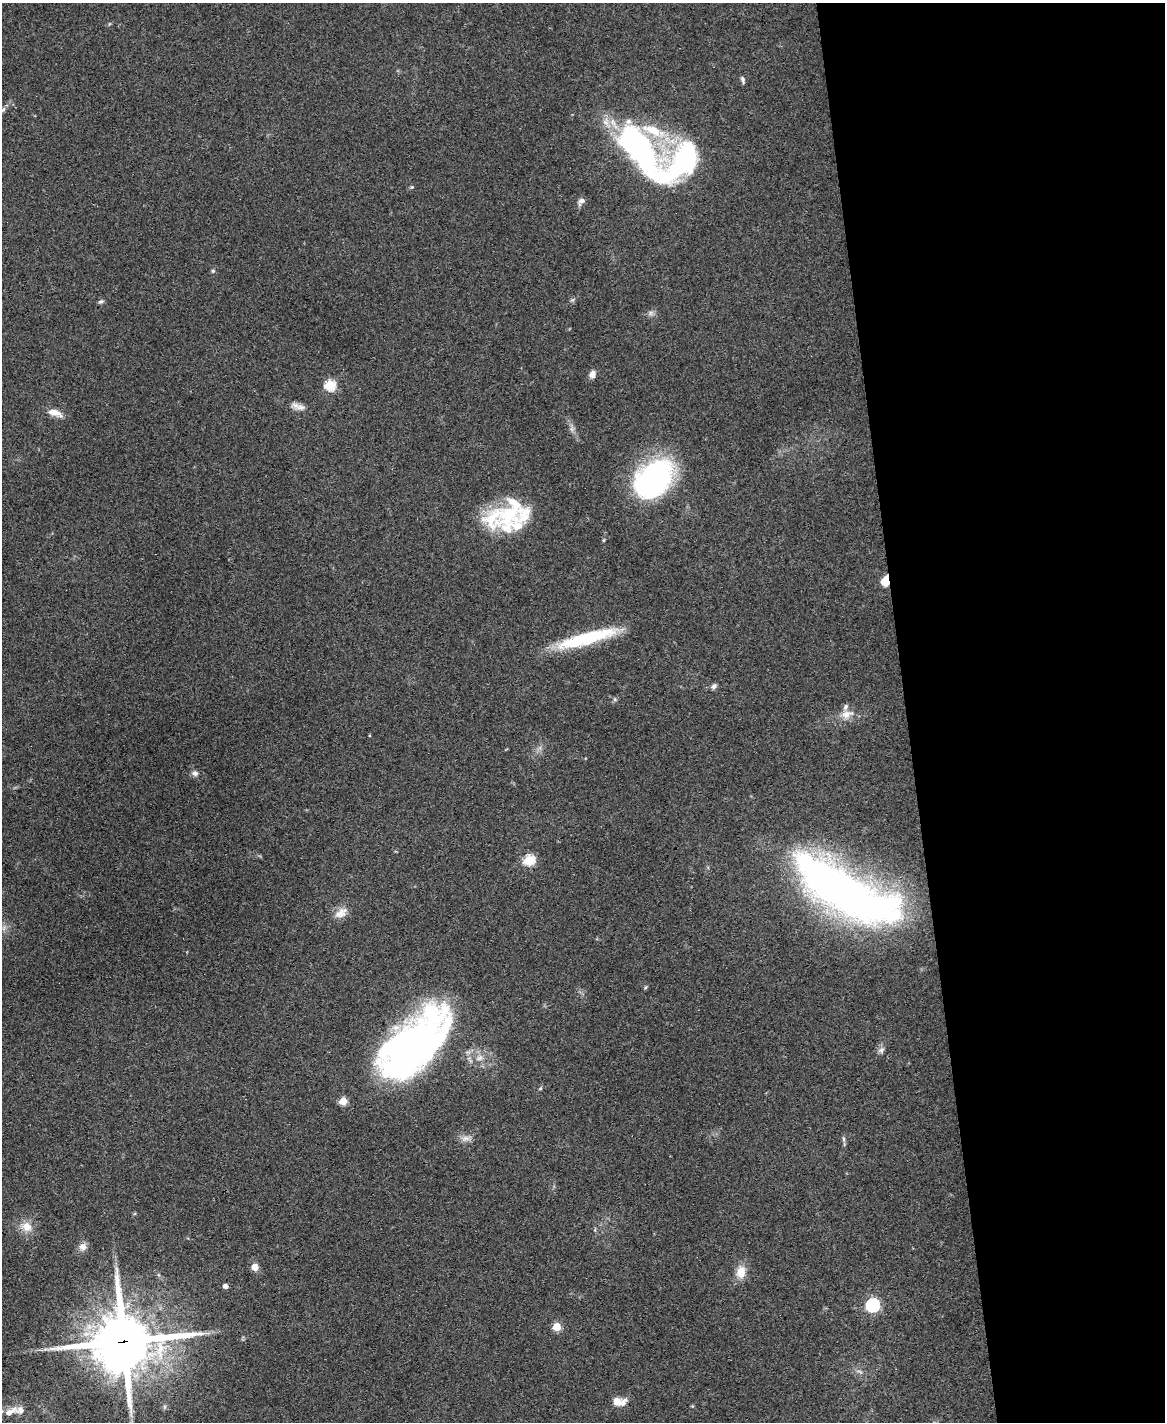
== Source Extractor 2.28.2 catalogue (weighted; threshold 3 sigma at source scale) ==
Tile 8 of 4 x 3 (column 4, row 2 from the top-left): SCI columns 3491-4653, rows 1660-3079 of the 4653 x 4631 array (HDU 1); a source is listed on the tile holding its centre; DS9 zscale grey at full resolution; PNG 1167 x 1424 px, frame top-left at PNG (2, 3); no overlay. Shown black and unused: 22% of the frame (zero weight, under 3 of 4 exposures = <1% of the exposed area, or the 3 px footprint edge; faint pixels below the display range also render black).
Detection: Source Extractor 2.28.2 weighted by HDU 2 'WHT'; one run over the whole footprint, this tile lists its part. Background 0.0739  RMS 0.0056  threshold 0.025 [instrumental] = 3 sigma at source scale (4.5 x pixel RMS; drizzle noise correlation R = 1.50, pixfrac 1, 0.05/0.05 arcsec/px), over >= 5 px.
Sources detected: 57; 1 too faint to see at this stretch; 3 inside a brighter object's white glare — not listed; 8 inside a brighter listed object's ellipse — not listed separately; the other 45 listed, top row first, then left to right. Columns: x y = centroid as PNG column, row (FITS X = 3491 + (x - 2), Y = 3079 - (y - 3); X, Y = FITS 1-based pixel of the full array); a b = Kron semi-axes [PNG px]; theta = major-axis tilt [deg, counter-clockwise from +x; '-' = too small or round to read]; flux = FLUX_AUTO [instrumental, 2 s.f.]
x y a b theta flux
743 79 9 4 -72 1.3
2 110 8 5 27 1.3
653 130 39 13 -22 24
637 147 48 19 -52 210
684 162 62 29 49 76
581 201 11 7 49 2.4
213 271 5 4 - 0.86
572 300 6 4 18 0.87
101 301 7 5 21 1.2
592 374 8 7 - 3.3
330 385 5 5 - 49
300 407 17 9 -2 3.9
54 413 17 7 -21 6.4
653 479 42 30 46 120
508 518 41 23 53 27
604 540 5 3 - 0.57
885 581 11 7 78 9.6
587 638 67 12 15 45
714 686 8 5 51 1.6
847 714 19 10 16 6.5
195 773 8 7 - 2
529 860 5 5 - 50
839 890 99 33 -34 360
341 913 20 11 33 5.9
4 928 8 4 54 1.6
646 987 6 4 70 0.67
413 1043 79 43 33 210
881 1050 9 8 - 2.1
479 1058 12 8 18 4.4
540 1088 5 4 - 0.69
343 1101 5 5 - 20
465 1138 13 7 5 3.1
843 1139 8 4 -82 1.2
26 1227 16 13 -28 7.4
83 1247 9 8 - 3.8
255 1267 5 5 - 13
741 1272 14 10 82 8.1
225 1286 4 4 - 3
872 1305 6 6 - 110
557 1327 5 5 - 22
124 1342 21 19 6 3900
860 1372 11 3 -32 1.4
616 1401 9 9 - 4.5
165 1407 7 4 90 1
10 1412 23 9 23 5.9
Overlapping masked pixels (flux is a lower limit): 2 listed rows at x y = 885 581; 124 1342
Isophote crosses this tile's border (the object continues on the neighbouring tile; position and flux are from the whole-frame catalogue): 1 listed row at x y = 2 110